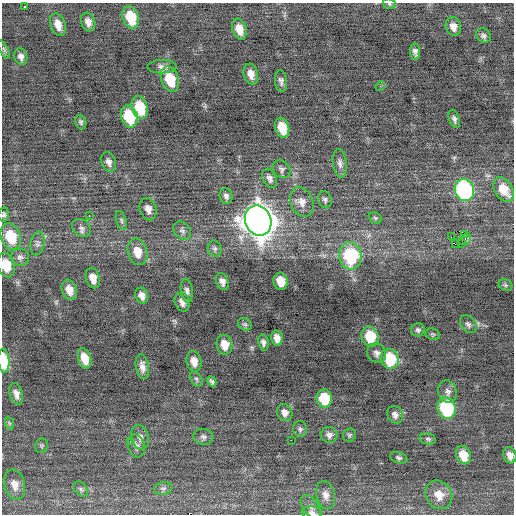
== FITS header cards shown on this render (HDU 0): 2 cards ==
NAXIS1  =                  512 / Axis length
NAXIS2  =                  512 / Axis length

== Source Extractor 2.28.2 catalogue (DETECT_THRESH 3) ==
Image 512 x 512 px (HDU 0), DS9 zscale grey, 1 PNG px = 1 image px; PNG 516 x 516 px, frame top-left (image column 1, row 512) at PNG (2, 3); each listed source drawn as its Kron ellipse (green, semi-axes under 4 px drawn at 4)
Background -0.0391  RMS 0.77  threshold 2.3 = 3 sigma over >= 5 px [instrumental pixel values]
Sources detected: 101; all 101 listed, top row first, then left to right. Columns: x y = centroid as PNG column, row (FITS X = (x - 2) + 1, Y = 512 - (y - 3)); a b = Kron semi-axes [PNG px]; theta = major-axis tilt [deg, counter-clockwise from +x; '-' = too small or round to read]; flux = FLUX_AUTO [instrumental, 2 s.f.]
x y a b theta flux
389 4 6 5 - 86
25 6 3 3 - 160
131 17 11 8 -72 1800
88 22 9 7 -72 300
58 25 12 7 -71 490
453 26 9 7 -73 350
239 29 11 7 -72 660
483 36 8 7 - 160
4 50 10 4 -63 99
415 52 8 5 -83 180
21 56 8 6 -73 210
162 67 14 7 2 240
251 74 10 7 -74 400
170 79 13 8 -71 1600
281 81 11 6 -85 190
380 86 5 4 - 61
140 107 12 8 -74 1700
129 116 11 8 -71 2300
454 119 9 5 -71 160
81 122 7 5 -73 110
282 128 10 7 -72 960
109 162 10 7 -72 240
340 163 14 7 -82 270
282 169 10 8 -50 160
270 178 10 7 -63 230
464 190 11 9 -70 7900
504 190 13 9 -57 1000
226 196 8 6 -71 180
325 200 8 6 -74 140
302 202 15 11 -68 480
148 209 11 8 -71 350
4 214 7 5 79 110
89 216 2 2 - 41
375 218 7 5 -22 98
121 221 10 5 -73 110
258 221 15 13 -68 80000
81 228 10 8 -40 230
182 231 10 8 -45 200
465 235 3 2 - 320
11 236 13 10 -70 1800
451 237 3 2 - 5300
465 240 6 5 - 150
37 244 12 7 80 220
455 244 3 2 - 170
461 244 2 2 - 620
215 249 8 7 - 150
137 252 13 9 -75 770
350 256 13 11 -82 4000
20 257 9 8 - 200
6 265 12 8 -76 1000
93 278 10 7 -75 490
222 281 9 6 -68 240
281 281 9 7 -80 640
505 285 7 5 -23 97
69 290 10 7 -71 510
187 291 12 6 -83 200
142 296 8 6 -73 300
182 302 10 7 -69 290
245 324 7 6 - 110
468 324 10 7 -50 160
418 330 7 6 - 130
433 334 7 5 -21 87
370 337 10 8 -76 1600
277 338 8 5 -78 340
263 343 8 5 -79 170
225 345 10 7 -79 610
377 353 10 9 - 250
85 358 10 6 -73 760
390 359 10 9 - 2300
4 361 12 5 -85 1900
194 361 10 7 -78 450
142 367 12 6 -80 310
196 379 8 5 -61 120
212 381 5 4 - 110
447 392 11 9 -73 260
16 394 11 6 -74 300
324 398 9 8 - 1600
447 408 11 9 -72 4100
285 412 8 7 - 270
395 415 9 7 -60 210
9 423 7 4 -71 97
300 429 8 7 - 130
329 435 8 8 - 200
349 435 7 6 - 87
140 437 12 8 -74 270
203 437 10 8 -12 190
428 439 8 5 -11 110
291 440 2 2 - 240
130 442 3 3 - 43
42 446 7 6 - 100
136 446 12 8 -72 260
463 455 9 7 -67 750
510 455 8 6 -72 310
399 458 9 5 -18 120
15 485 15 10 -76 470
163 488 9 6 10 150
81 489 9 6 -52 130
326 495 14 9 -77 380
439 495 15 12 -57 730
311 507 13 7 -52 240
312 513 10 6 -5 240
At the frame edge (FLAGS 8, measured only in part): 6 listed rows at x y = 389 4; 4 214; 6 265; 4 361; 510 455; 312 513